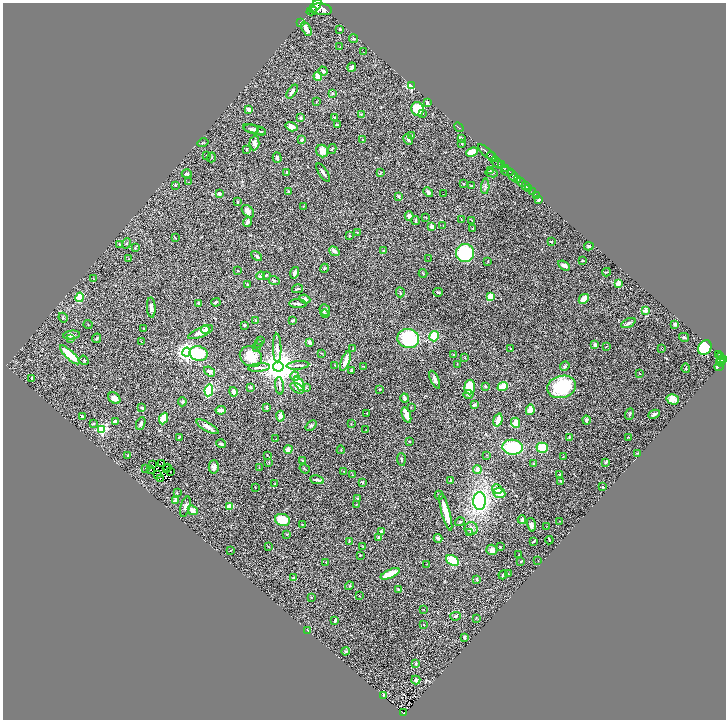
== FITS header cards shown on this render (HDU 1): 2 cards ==
NAXIS1  =                 1447
NAXIS2  =                 1435

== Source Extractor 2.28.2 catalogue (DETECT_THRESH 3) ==
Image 1447 x 1435 px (HDU 1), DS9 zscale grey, zoomed out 1/2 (1 PNG px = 2 x 2 image px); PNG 728 x 722 px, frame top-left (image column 2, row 1434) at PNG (3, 3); each listed source drawn as its Kron ellipse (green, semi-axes under 4 px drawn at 4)
Background 0.753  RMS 0.045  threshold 0.135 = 3 sigma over >= 5 px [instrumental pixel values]
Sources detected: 368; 38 cannot appear on this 1/2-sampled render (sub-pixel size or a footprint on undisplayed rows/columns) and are neither listed nor drawn; the other 330 listed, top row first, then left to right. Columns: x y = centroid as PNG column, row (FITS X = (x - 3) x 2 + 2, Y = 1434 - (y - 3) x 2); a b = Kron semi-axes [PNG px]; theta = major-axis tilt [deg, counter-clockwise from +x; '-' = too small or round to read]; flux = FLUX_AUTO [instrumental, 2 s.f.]
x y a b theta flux
315 6 8 4 52 3700
322 9 10 6 -9 5400
312 11 5 2 - 570
300 22 3 3 - 11
306 29 7 3 -61 56
340 29 3 3 - 7.3
353 39 4 3 - 8.7
340 47 3 3 - 6.4
363 52 2 2 - 4.4
352 67 4 3 - 26
323 71 5 3 - 23
318 76 4 3 - 85
411 86 3 2 - 570
292 92 8 3 54 29
332 93 4 2 - 7.3
316 102 2 2 - 6.6
427 102 4 3 - 13
418 109 7 6 - 190
249 110 4 3 - 26
422 113 2 2 - 9.9
361 114 3 3 - 6.6
335 117 3 2 - 3.7
301 118 3 3 - 13
337 125 4 3 - 9.5
291 127 6 4 -18 42
459 127 5 1 - 4.2
251 129 8 3 -16 16
255 130 12 4 -14 30
261 131 4 2 - 7.8
412 135 3 2 - 4.5
408 139 6 3 -61 13
462 139 3 2 - 5.3
302 140 4 4 - 18
362 140 2 2 - 5.8
203 143 5 1 - 4.6
254 143 7 5 86 36
462 143 3 2 - 6.1
247 149 3 2 - 7.6
332 149 5 2 - 6.1
322 151 6 6 - 61
472 152 6 4 23 86
487 153 12 3 -43 1600
207 155 3 2 - 2.7
211 157 5 2 - 7.5
277 157 5 3 - 20
492 157 6 2 -40 1100
497 163 7 3 -46 740
501 165 4 2 - 430
505 168 3 2 - 370
490 170 4 2 - 5.8
508 171 7 3 -16 880
287 172 3 3 - 7.4
323 173 10 2 -56 27
380 173 4 2 - 4.9
492 173 6 3 -6 13
187 174 5 3 - 13
513 176 6 3 -51 2200
518 179 3 2 - 540
188 182 2 1 - 2.8
521 182 5 3 - 870
464 184 2 2 - 6.5
176 185 4 3 - 6.7
471 186 3 2 - 4.4
485 186 8 3 87 17
525 186 3 2 - 270
529 189 2 2 - 120
289 192 4 2 - 8.8
428 192 5 3 - 17
532 192 2 1 - 35
219 194 3 3 - 19
443 194 2 1 - 11
536 195 2 1 - 14
399 197 4 2 - 10
539 200 3 2 - 61
237 202 4 2 - 6.3
303 206 4 2 - 5.7
248 211 7 5 -45 34
409 216 5 3 - 26
425 217 3 2 - 3.8
461 220 2 2 - 3.3
472 220 3 2 - 3.9
415 221 4 2 - 9.1
247 222 5 3 - 24
443 225 2 1 - 2.3
432 227 3 3 - 41
473 228 3 2 - 7.4
357 232 2 2 - 4
349 236 3 2 - 6.3
175 238 4 2 - 5.7
551 242 3 2 - 13
127 243 5 2 - 5.7
119 244 4 3 - 8.4
589 246 5 4 - 11
135 248 4 3 - 8
383 250 3 2 - 5
334 251 5 3 - 27
465 253 9 9 - 480
257 256 6 3 -46 14
428 258 2 1 - 6
129 259 3 2 - 4.5
582 260 2 2 - 8
488 261 2 2 - 4
564 265 6 3 -33 39
324 268 5 2 - 5.5
238 271 2 2 - 7.8
607 272 4 2 - 6.2
295 273 6 3 76 40
423 273 4 2 - 4.3
266 275 4 3 - 14
261 276 4 3 - 35
93 279 2 2 - 2.9
274 280 5 3 - 12
247 284 2 2 - 7.5
618 284 2 2 - 160
298 289 5 2 - 9.3
400 292 5 3 - 10
438 292 4 2 - 11
80 297 5 4 - 89
490 297 4 3 - 88
305 299 5 3 - 23
584 299 5 3 - 71
216 302 5 3 - 13
198 304 4 2 - 18
298 304 9 3 -2 17
151 307 10 4 -86 34
325 310 6 5 - 23
646 310 2 2 - 160
325 314 4 2 - 11
63 318 5 3 - 7.6
256 321 2 2 - 22
292 321 4 3 - 7.3
628 323 8 3 26 21
675 324 3 3 - 18
88 325 4 2 - 5
244 325 3 2 - 13
144 329 3 2 - 4.7
205 329 4 4 - 16
201 332 13 4 24 75
72 335 8 4 7 27
434 336 5 4 - 140
684 337 5 3 - 14
97 338 5 2 - 13
408 338 11 9 -12 520
70 339 3 3 - 8.2
261 341 3 2 - 4.5
141 342 3 2 - 3.4
309 342 4 3 - 35
258 344 4 2 - 4.7
595 345 4 3 - 25
606 346 4 1 - 3.4
257 348 2 1 - 3.4
277 348 14 3 -89 33
705 348 7 6 - 290
353 349 4 2 - 5.1
510 349 2 2 - 2.7
662 349 2 2 - 3.9
187 352 4 4 - 4100
322 353 3 2 - 4.3
199 354 9 7 -15 290
719 354 4 2 - 230
70 355 13 4 -44 230
454 355 3 3 - 8.1
251 356 12 9 -33 170
721 357 4 2 - 160
465 358 3 2 - 3.4
84 360 5 4 - 9.6
724 360 3 2 - 370
345 361 10 3 70 69
721 361 4 3 - 370
721 362 4 3 - 360
457 364 2 2 - 3.7
298 365 11 3 5 22
335 365 2 1 - 2.7
363 366 3 2 - 4.5
565 366 5 3 - 13
719 366 4 2 - 42
259 367 11 3 5 23
278 367 5 5 - 18000
686 368 4 3 - 7.7
210 371 6 3 -37 33
351 371 4 3 - 12
639 373 3 2 - 4.4
295 376 5 4 - 63
32 378 2 2 - 24
435 380 9 3 -66 30
299 384 8 4 -61 120
280 386 9 3 -84 19
485 386 3 3 - 7.6
250 387 3 2 - 7.8
470 387 7 5 86 160
503 387 5 3 - 180
561 387 14 11 16 490
297 388 7 4 -32 26
306 388 4 3 - 10
380 389 4 2 - 7
209 390 6 4 82 410
233 392 5 3 - 36
468 395 5 4 - 11
114 398 7 5 -38 31
405 398 4 2 - 16
673 399 6 5 - 48
182 402 4 3 - 10
474 405 4 3 - 18
267 407 3 3 - 13
411 407 2 2 - 4.6
142 408 2 2 - 37
221 410 5 3 - 46
530 410 5 3 - 80
367 414 2 1 - 2.5
630 414 6 2 73 10
654 414 6 3 27 25
406 415 8 3 -71 70
82 416 4 3 - 16
280 416 5 3 - 58
163 419 6 4 67 100
498 420 7 3 74 84
586 420 4 3 - 21
115 421 3 2 - 22
351 423 2 2 - 3.9
516 423 5 4 - 71
93 424 4 3 - 8.5
141 424 7 3 67 26
311 425 6 4 43 14
207 427 12 4 -30 44
102 429 3 3 - 720
366 430 3 2 - 2.9
179 437 3 2 - 6.4
628 437 2 2 - 3.5
569 438 3 3 - 5.1
276 439 2 1 - 3.5
409 441 2 2 - 5.5
221 444 5 3 - 19
513 447 10 7 -4 450
542 448 6 5 - 200
288 449 4 4 - 43
341 450 4 2 - 3.4
637 453 4 2 - 4.5
128 455 4 3 - 7.2
267 455 3 2 - 4.3
487 455 2 2 - 3.2
563 456 2 2 - 2.8
401 459 6 3 -85 14
303 461 3 3 - 11
269 462 3 2 - 4.8
605 462 3 3 - 9.5
162 463 2 1 - 2.2
534 464 3 3 - 11
153 465 2 1 - 2.3
168 467 2 1 - 0.85
214 467 6 5 - 30
259 467 2 1 - 2.5
145 469 3 2 - 4.9
166 469 2 1 - 1.7
305 469 5 1 - 4.7
477 469 4 4 - 28
151 470 2 1 - 24
344 471 3 2 - 3.7
170 472 2 1 - 3.8
559 474 3 2 - 5.4
158 475 2 1 - 9.7
352 475 2 2 - 2.9
160 478 2 1 - 2.7
317 480 7 3 -10 20
451 480 3 2 - 4.5
560 481 4 2 - 5.2
362 482 4 3 - 12
275 484 3 3 - 5.6
255 487 2 1 - 4.9
603 487 2 2 - 14
497 489 5 4 - 59
177 493 3 2 - 5.1
499 493 6 5 - 78
439 495 4 3 - 8.4
357 499 3 3 - 7
175 500 4 3 - 22
480 501 8 6 89 980
356 504 3 2 - 3.5
230 506 3 2 - 210
185 507 10 4 73 33
193 510 5 4 - 52
446 512 19 3 -75 150
282 520 7 6 - 210
522 520 4 4 - 22
560 521 2 2 - 4.1
460 522 5 3 - 9.4
302 524 2 2 - 4
531 525 7 4 -74 24
547 526 3 1 - 2.7
471 529 6 6 - 28
381 532 3 3 - 25
470 533 4 3 - 7.6
287 534 3 2 - 5.8
379 537 2 2 - 12
438 538 4 2 - 25
549 540 4 2 - 6.7
349 541 3 2 - 4.4
534 541 4 1 - 8.2
363 546 3 2 - 3.9
269 547 3 2 - 3.8
500 547 2 2 - 6.4
230 550 2 1 - 3.7
492 550 5 5 - 29
519 554 3 1 - 4.4
360 555 2 2 - 4.2
453 560 7 5 -31 210
538 560 2 2 - 2.5
521 561 3 2 - 5.7
326 562 3 2 - 3.9
427 564 2 2 - 3.9
390 574 10 3 24 200
508 574 3 2 - 5.2
503 575 4 2 - 14
294 578 3 3 - 15
477 580 4 3 - 8.4
349 586 4 2 - 5.5
398 589 3 2 - 5.5
359 596 2 1 - 2.1
311 598 2 2 - 4.6
424 609 2 2 - 2.6
455 616 5 3 - 13
476 618 2 2 - 4.7
335 621 4 3 - 12
423 624 2 2 - 5.9
308 630 4 2 - 4.6
464 637 3 2 - 9.5
345 651 4 3 - 8.7
416 664 4 3 - 6.9
416 680 4 3 - 23
383 695 3 2 - 4.3
403 713 4 2 - 140
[38 sub-pixel or undisplayed-footprint detections neither listed nor drawn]